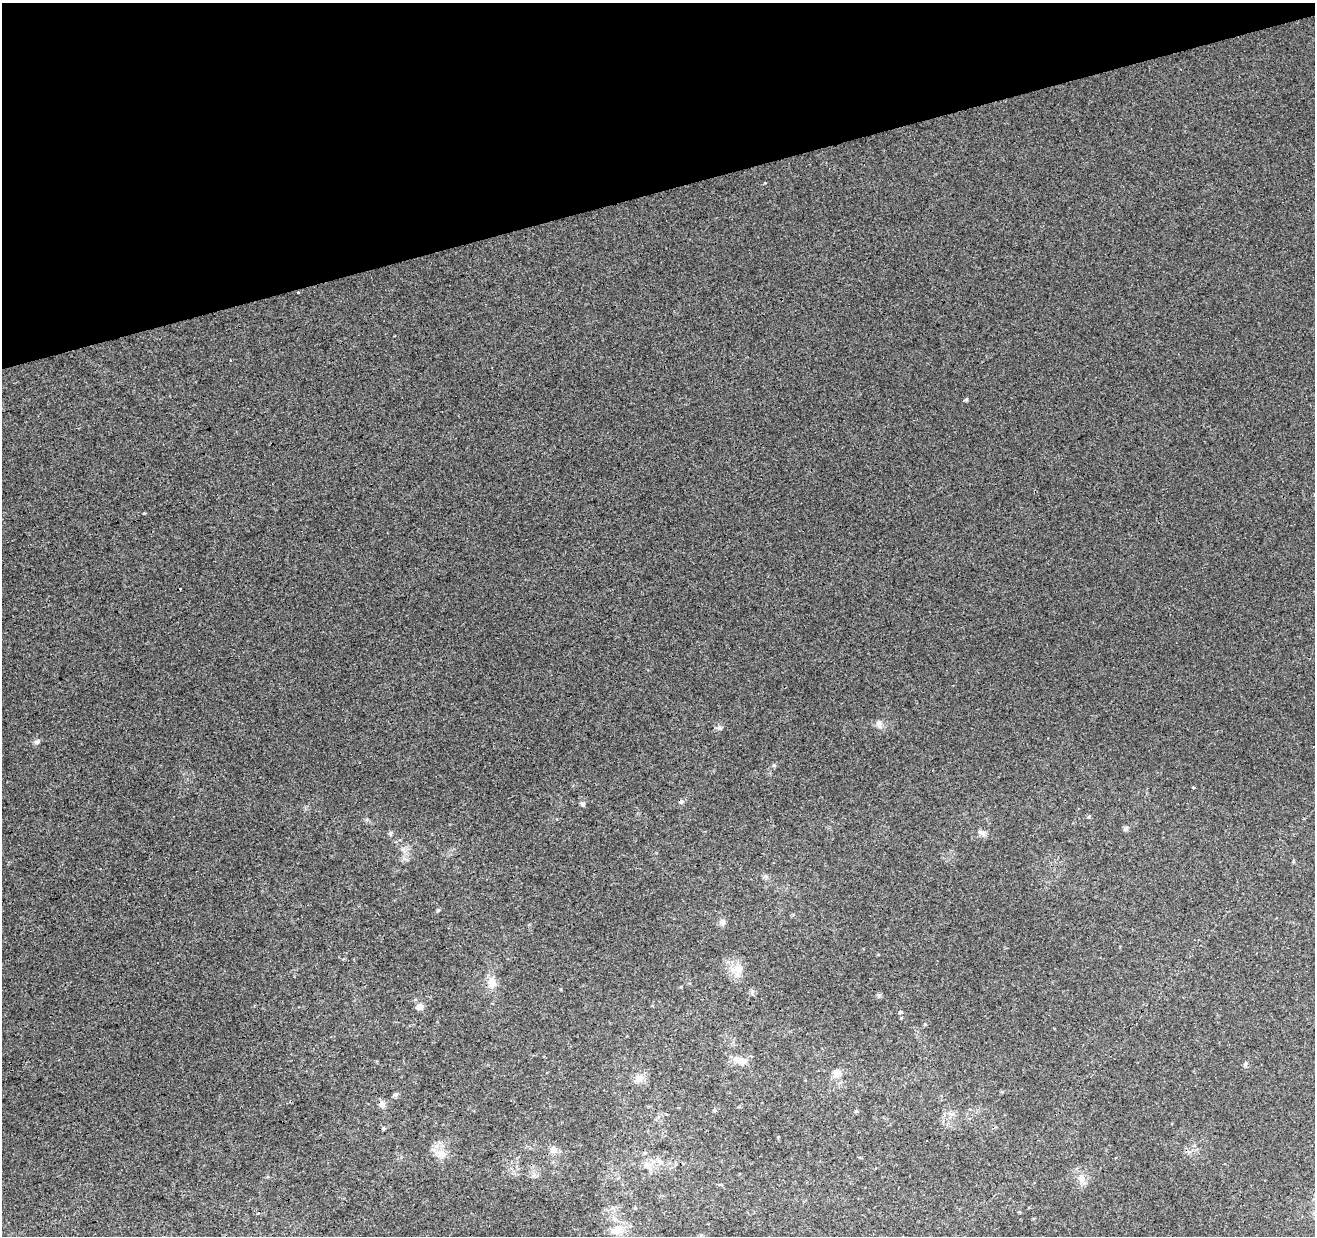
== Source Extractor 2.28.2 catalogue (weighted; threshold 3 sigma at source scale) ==
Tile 3 of 4 x 4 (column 3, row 1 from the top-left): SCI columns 2683-3995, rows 3831-5064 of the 5363 x 5139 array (HDU 1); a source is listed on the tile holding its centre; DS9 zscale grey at full resolution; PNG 1317 x 1238 px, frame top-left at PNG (2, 3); no overlay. Shown black and unused: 15% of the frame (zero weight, under 3 of 4 exposures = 5% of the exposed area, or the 3 px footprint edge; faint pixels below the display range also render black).
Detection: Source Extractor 2.28.2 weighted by HDU 2 'WHT'; one run over the whole footprint, this tile lists its part. Background 0.00135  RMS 0.0036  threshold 0.0163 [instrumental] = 3 sigma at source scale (4.5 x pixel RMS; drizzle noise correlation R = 1.50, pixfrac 1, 0.0396/0.0396 arcsec/px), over >= 5 px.
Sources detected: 39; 2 cosmic-ray / hot-pixel residue — not listed; the other 37 listed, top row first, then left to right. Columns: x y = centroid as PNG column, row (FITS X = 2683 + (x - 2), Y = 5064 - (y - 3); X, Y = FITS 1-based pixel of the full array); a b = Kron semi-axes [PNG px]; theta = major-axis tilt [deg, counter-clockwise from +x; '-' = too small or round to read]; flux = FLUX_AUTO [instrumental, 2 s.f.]
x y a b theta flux
230 360 3 2 - 0.81
966 399 5 4 - 0.59
144 514 3 3 - 1.6
879 724 11 8 -76 1.7
37 742 7 6 - 1
774 765 5 5 - 0.56
1194 787 3 3 - 0.69
681 801 6 5 - 0.95
582 804 6 6 - 0.81
1089 816 5 4 - 0.47
1126 828 7 4 46 0.65
981 832 13 6 -18 1.4
390 833 7 5 69 0.63
438 910 5 4 - 0.46
722 922 8 8 - 1.4
737 969 16 10 6 3.9
492 983 15 11 -89 3.6
879 995 6 5 - 0.62
420 1007 9 7 23 1.9
900 1012 5 4 - 0.57
925 1024 5 3 - 0.32
742 1061 15 10 -3 3.5
1245 1064 7 5 46 0.63
837 1073 10 10 - 2.6
639 1078 13 9 40 2.5
395 1094 6 5 - 0.87
382 1104 9 8 - 1.5
715 1110 5 5 - 0.51
856 1111 5 4 - 0.47
383 1129 5 4 - 0.47
553 1149 10 8 -88 1.7
644 1153 5 5 - 0.55
441 1154 16 11 -9 4
647 1166 12 8 -49 2.2
1081 1178 10 8 -52 2.6
635 1208 5 3 - 0.31
617 1229 17 13 25 4.9
Overlapping masked pixels (flux is a lower limit): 1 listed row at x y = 681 801
Unlisted compact peaks at least as high as the median listed source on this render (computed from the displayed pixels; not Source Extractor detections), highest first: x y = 719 728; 765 183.